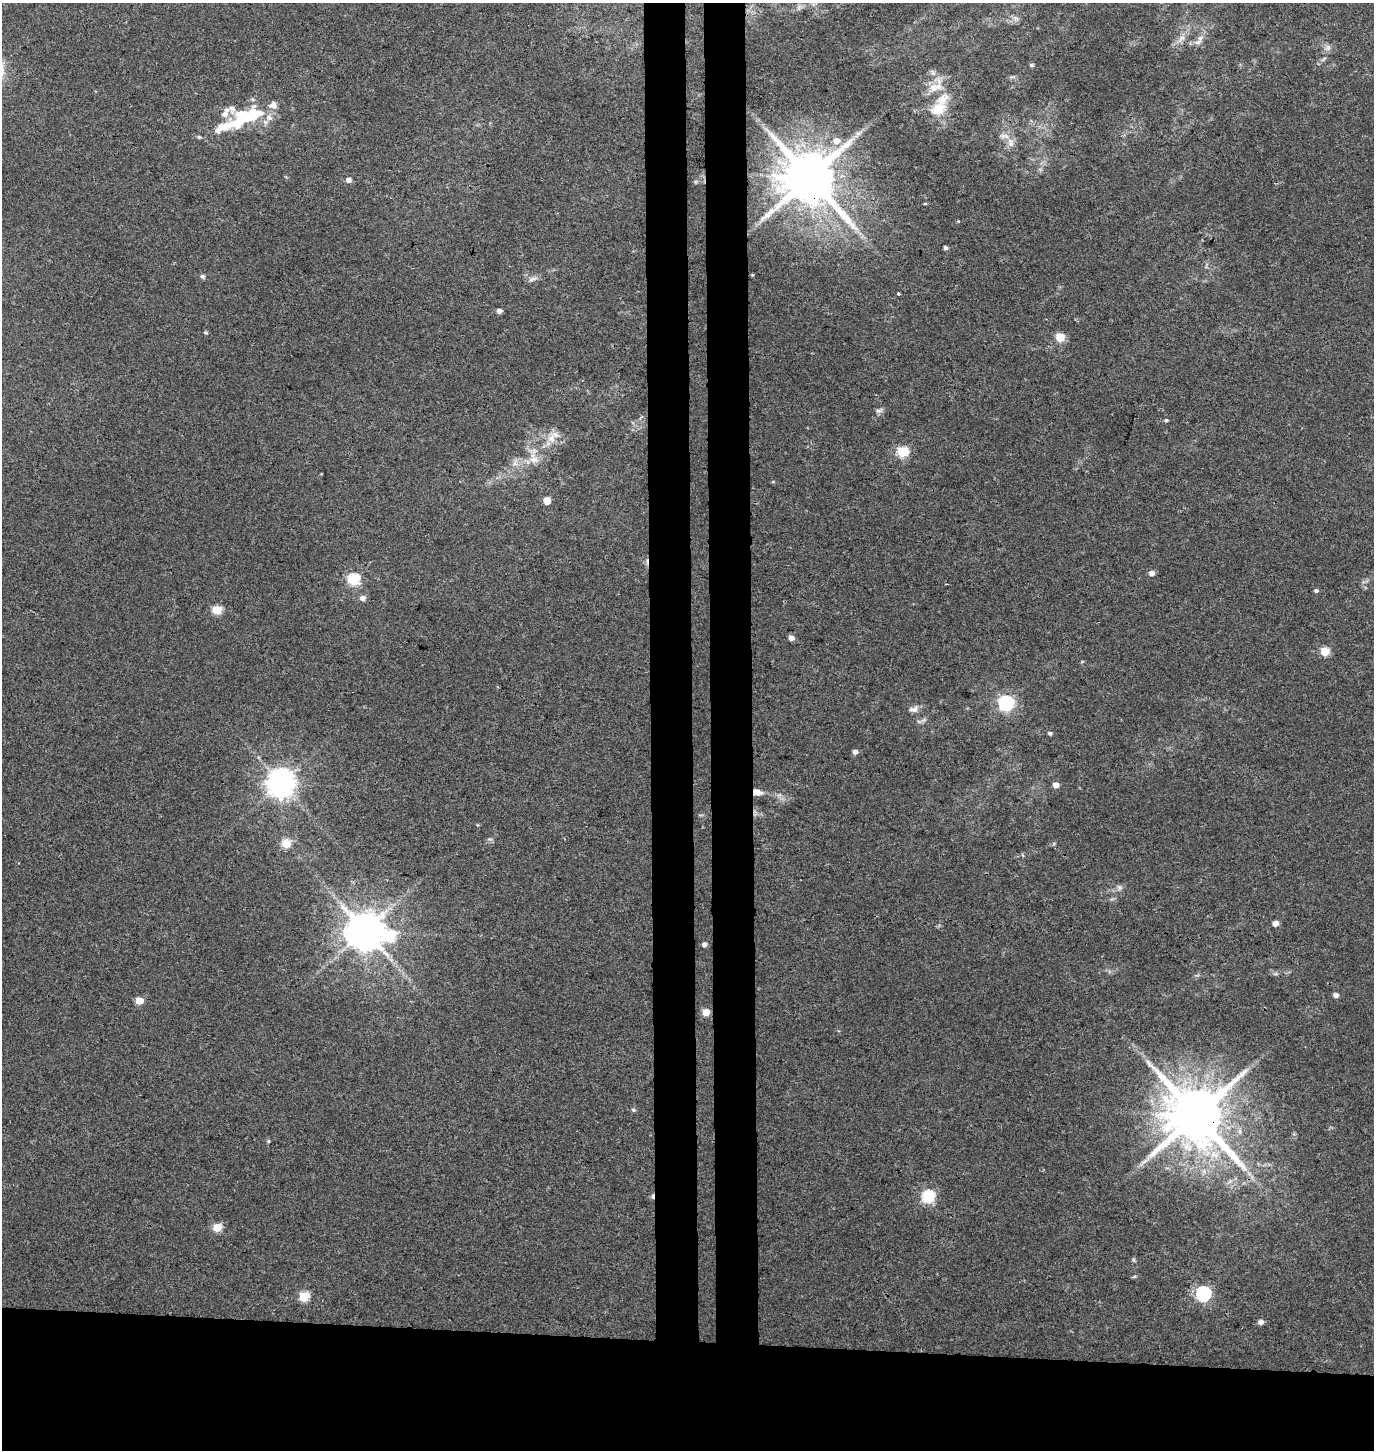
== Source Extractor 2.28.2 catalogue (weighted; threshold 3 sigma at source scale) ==
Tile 8 of 3 x 3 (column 2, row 3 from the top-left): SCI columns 1644-3015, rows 12-1459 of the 4656 x 4358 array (HDU 1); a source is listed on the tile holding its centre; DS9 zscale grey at full resolution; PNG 1376 x 1452 px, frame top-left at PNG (2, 3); no overlay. Shown black and unused: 13% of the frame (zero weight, under 3 of 4 exposures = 5% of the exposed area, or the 3 px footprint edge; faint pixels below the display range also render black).
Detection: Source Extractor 2.28.2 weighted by HDU 2 'WHT'; one run over the whole footprint, this tile lists its part. Background 0.0326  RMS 0.0041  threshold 0.0183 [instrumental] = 3 sigma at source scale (4.5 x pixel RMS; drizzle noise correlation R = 1.50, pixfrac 1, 0.0396/0.0396 arcsec/px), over >= 5 px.
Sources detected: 73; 1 inside a brighter object's white glare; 2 cosmic-ray / hot-pixel residue — not listed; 6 inside a brighter listed object's ellipse — not listed separately; the other 64 listed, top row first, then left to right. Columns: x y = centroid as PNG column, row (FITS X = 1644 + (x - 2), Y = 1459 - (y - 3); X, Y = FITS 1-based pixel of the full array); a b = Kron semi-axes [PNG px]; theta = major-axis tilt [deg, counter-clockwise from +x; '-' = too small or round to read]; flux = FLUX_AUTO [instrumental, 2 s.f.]
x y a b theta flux
1016 18 8 5 -29 1.2
1181 38 12 5 42 2.1
1200 38 9 7 82 1.7
1328 48 8 6 69 1.4
1032 65 6 4 1 0.7
936 86 27 13 37 7.4
938 109 23 14 26 8.8
226 110 8 5 13 1.2
249 116 34 16 19 23
858 133 10 5 26 1.6
836 141 7 6 - 4
1010 143 13 8 -86 2.9
810 178 15 13 -37 3000
348 180 5 4 - 2.3
925 204 5 3 - 0.42
958 221 4 4 - 0.31
945 248 4 4 - 0.96
752 275 4 3 - 0.38
202 276 7 5 -29 0.83
533 279 14 5 17 1.7
898 294 3 3 - 1.2
499 311 4 4 - 1.9
205 333 5 4 - 0.62
1060 337 5 5 - 18
879 411 10 6 18 1.2
1166 420 4 4 - 0.63
551 438 15 11 63 5
902 452 6 5 - 32
534 460 16 9 -6 4.2
515 463 11 6 76 2
547 501 6 5 - 5.2
1152 573 5 5 - 2.6
353 579 6 6 - 44
1316 591 5 4 - 0.83
362 598 6 5 - 2.1
217 610 5 5 - 18
791 638 5 4 - 2.6
1325 651 5 5 - 17
1006 703 6 6 - 98
913 709 13 8 14 2.1
1050 733 5 4 - 0.92
855 752 5 5 - 1.8
281 783 9 8 - 570
1056 785 5 5 - 2.8
757 792 13 7 -10 3
489 839 7 5 -10 0.82
286 843 5 5 - 14
1119 888 9 7 -37 1.3
1276 923 5 4 - 3.1
364 931 10 10 - 1300
389 936 8 7 - 31
704 944 6 5 - 1.1
1336 995 5 5 - 1.6
139 1000 6 5 - 6.9
706 1012 5 5 - 6.6
633 1110 5 5 - 0.72
1197 1115 17 15 -34 3500
268 1141 6 4 -90 0.49
928 1196 6 6 - 44
217 1227 5 5 - 11
1134 1260 6 4 -88 0.6
1203 1293 6 6 - 82
304 1296 5 5 - 23
1261 1322 5 5 - 2
Overlapping masked pixels (flux is a lower limit): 3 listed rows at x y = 810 178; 757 792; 1197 1115